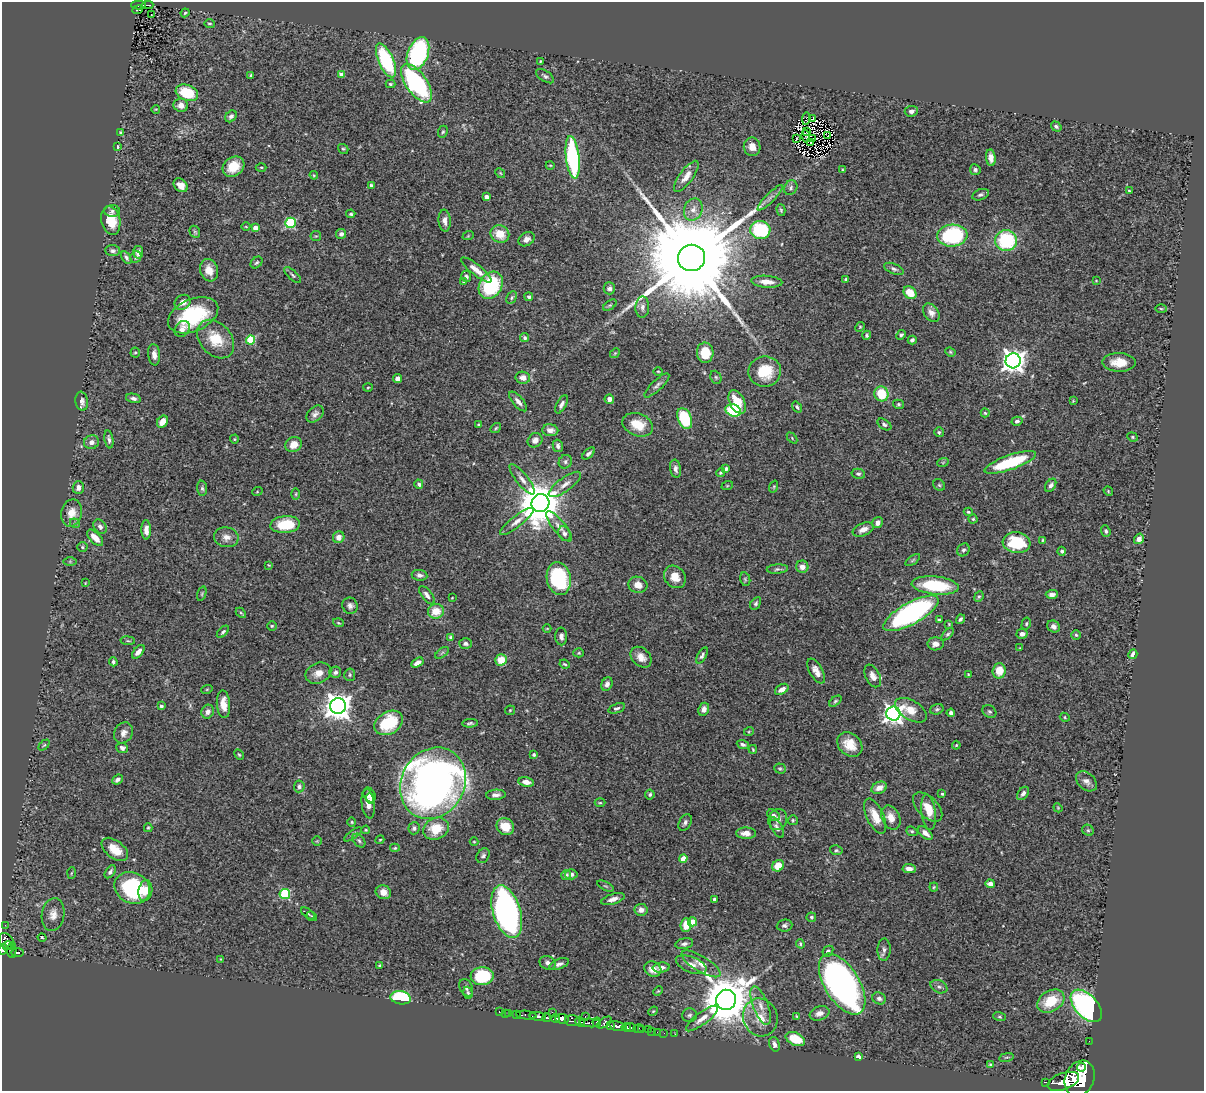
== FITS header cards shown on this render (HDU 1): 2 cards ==
NAXIS1  =                 1202
NAXIS2  =                 1089

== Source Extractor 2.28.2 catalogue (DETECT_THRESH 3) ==
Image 1202 x 1089 px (HDU 1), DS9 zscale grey, 1 PNG px = 1 image px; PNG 1206 x 1093 px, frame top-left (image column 1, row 1089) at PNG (2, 2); each listed source drawn as its Kron ellipse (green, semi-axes under 4 px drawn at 4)
Background 0.835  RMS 0.027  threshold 0.0815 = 3 sigma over >= 5 px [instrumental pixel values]
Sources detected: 425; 6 with non-positive FLUX_AUTO (blend fragments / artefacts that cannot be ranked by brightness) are neither listed nor drawn; the other 419 listed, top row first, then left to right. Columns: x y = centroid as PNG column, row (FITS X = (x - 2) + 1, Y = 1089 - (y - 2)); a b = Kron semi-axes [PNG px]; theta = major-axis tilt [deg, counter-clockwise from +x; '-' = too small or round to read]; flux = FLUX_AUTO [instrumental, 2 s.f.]
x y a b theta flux
139 5 7 3 0 55
148 5 5 2 - 18
137 10 6 3 22 16
185 13 4 3 - 2.1
151 15 3 2 - 1.9
209 24 5 4 - 2.8
418 54 17 10 69 300
386 60 18 7 -66 160
540 61 3 3 - 1.6
342 75 4 4 - 21
251 76 4 3 - 3
545 76 10 5 -34 4.7
417 83 22 10 -55 270
390 84 5 4 - 2.6
187 93 11 8 -20 58
181 105 7 6 - 11
156 109 4 3 - 1.5
911 111 6 5 - 6
231 116 6 5 - 5.7
813 118 3 2 - 300
806 119 6 3 80 1
1056 126 5 4 - 3.7
806 131 2 2 - 2.3
120 132 4 3 - 1.6
443 132 6 4 66 3.2
806 136 6 2 -82 0.27
828 136 3 2 - 1.1
797 138 3 2 - 1.4
812 139 3 2 - 0.53
811 143 2 2 - 1.7
117 147 3 3 - 3.9
752 147 9 8 - 13
343 149 5 4 - 2.7
573 157 21 6 -83 240
991 158 8 4 -83 9.7
550 165 4 3 - 1.5
233 167 11 9 37 34
261 167 5 3 - 2
843 170 4 2 - 1.7
975 170 5 5 - 5.6
500 173 5 4 - 2.2
314 175 4 4 - 1.8
686 176 18 6 53 17
181 185 8 6 -44 16
371 186 4 3 - 3.7
791 188 8 6 59 4.6
1129 191 3 3 - 1.8
980 195 8 5 20 4.8
486 197 4 4 - 11
770 198 17 4 45 8.9
693 209 11 9 67 15
781 210 6 4 -75 2.6
112 211 7 6 - 5.2
351 214 4 4 - 3.1
111 220 14 9 -79 44
445 221 11 6 -85 11
291 223 5 5 - 150
246 227 4 3 - 1.5
255 228 4 4 - 20
760 230 10 9 - 130
195 232 6 5 - 2.8
341 234 5 5 - 7.3
500 234 9 8 - 33
316 236 5 5 - 2.3
468 236 6 3 19 1.5
952 236 15 11 5 190
527 239 9 6 30 8.5
1006 241 11 10 - 130
113 251 7 5 -3 5.1
138 252 6 5 - 12
126 257 7 4 -58 4.7
136 257 6 5 - 3.9
691 258 13 13 - 71000
257 263 7 5 43 3.5
894 269 10 5 -21 5.4
209 270 11 9 -72 21
476 270 19 5 -39 20
293 275 10 4 -44 3.9
466 277 6 5 - 5.2
846 279 3 3 - 3.2
1096 281 3 2 - 1
464 282 4 3 - 4.3
767 282 15 6 -4 17
491 285 14 11 59 140
609 288 6 6 - 6.2
910 293 7 5 -45 37
512 297 7 4 61 3.3
529 297 4 3 - 3.8
183 302 8 7 - 13
610 305 8 4 35 2.7
642 307 10 7 88 8.2
1161 309 5 3 - 2.1
931 313 10 7 -55 11
193 315 26 16 24 140
860 327 5 4 - 2
182 329 9 7 54 9.4
867 335 4 4 - 3.2
901 335 5 4 - 4
525 338 4 4 - 3.8
216 339 22 15 -48 51
250 340 4 4 - 88
912 340 4 3 - 3.9
950 352 5 4 - 2.4
135 353 5 4 - 2.6
615 353 5 4 - 2.2
705 353 10 8 -87 45
154 355 11 6 -84 10
1013 361 7 7 - 1500
1119 362 16 9 -1 31
658 371 5 3 - 1.7
765 371 16 15 - 58
716 377 7 5 -67 3.5
398 378 4 4 - 9
523 378 7 6 - 11
657 385 16 5 44 6.9
368 387 5 3 - 1.8
881 394 7 7 - 52
133 398 7 4 -11 4.9
609 399 4 4 - 9.5
82 401 9 6 -81 7.1
518 401 12 5 -50 9.1
1073 401 3 3 - 1.5
737 402 12 7 -63 48
561 404 10 4 62 7
898 404 5 4 - 2.8
797 407 6 4 -55 3.4
733 410 8 6 -19 91
985 413 4 4 - 2.2
315 414 10 7 43 7.5
685 419 11 7 -68 100
1017 421 5 4 - 4.1
162 422 6 5 - 20
884 424 8 4 -35 3.9
478 425 4 3 - 2.1
638 425 16 11 -21 37
496 428 6 3 38 2.4
550 430 8 6 -3 9.5
939 432 5 5 - 3.4
1132 437 5 4 - 2.5
792 438 6 4 -48 2.1
109 439 9 4 -81 5.1
234 439 4 4 - 1.9
535 440 8 6 39 9.3
91 442 8 6 22 9.7
294 444 8 7 - 20
558 446 6 5 - 5.6
589 453 8 4 41 4.7
565 462 7 6 - 4.7
943 462 6 3 19 2.1
1010 462 27 7 19 110
675 469 9 5 -81 7.2
726 469 4 3 - 4.8
721 472 4 4 - 2.8
858 474 7 5 -11 3.6
522 479 19 6 -51 12
419 484 5 4 - 4.3
565 484 19 7 36 13
939 485 6 5 - 3.2
1051 485 7 5 57 5.7
727 486 6 4 19 1.8
78 487 6 5 - 9.6
774 487 6 4 70 2.3
202 488 7 5 -88 4
1108 491 5 4 - 2.1
257 492 5 3 - 1.7
296 494 6 4 89 2.3
540 503 9 9 - 7600
968 512 4 3 - 2.2
72 513 14 10 77 21
973 519 4 4 - 2.5
517 521 21 5 38 13
75 523 5 4 - 2.4
877 523 6 5 - 6.7
285 524 15 8 6 69
559 526 18 6 -51 13
100 527 8 6 -53 6.4
863 529 11 6 24 13
146 530 9 4 -89 12
1106 531 6 4 -71 3.8
564 534 8 5 -68 5.8
226 537 12 10 -10 14
339 537 6 5 - 11
95 538 10 5 -45 16
1139 539 5 4 - 13
1043 540 4 4 - 2.3
1017 543 14 10 -7 86
82 547 5 4 - 2.9
963 550 7 5 54 4.8
1062 551 4 4 - 3.9
913 560 8 4 36 3
70 562 7 4 0 2.7
269 565 3 3 - 1.5
802 567 6 6 - 11
777 569 10 4 4 4.5
419 575 8 5 -8 6.6
675 577 12 10 -52 23
559 579 17 12 -80 170
745 579 7 5 -77 3
85 583 4 2 - 1.3
638 585 9 8 - 17
935 585 23 9 -6 110
202 594 7 4 71 2.8
1052 594 6 4 3 7
427 595 11 5 -52 7.5
979 597 5 4 - 2.6
452 598 4 3 - 1.3
756 603 7 4 59 3.3
350 606 8 7 - 6.8
436 611 8 7 - 31
241 613 6 3 -45 2.1
911 613 31 11 29 440
960 619 5 3 - 3.5
939 620 3 3 - 2.6
338 623 5 3 - 1.9
949 624 3 3 - 1.5
1026 624 6 4 75 3
272 626 5 4 - 2.3
1054 626 7 5 -37 8.1
547 628 4 3 - 1.4
223 632 7 3 45 3.4
947 634 7 4 47 3.4
1022 634 5 5 - 9.8
1076 635 5 4 - 2.8
561 636 9 6 -89 8.1
451 637 4 4 - 3.3
128 641 7 3 -5 2.2
465 644 6 5 - 4.3
936 644 8 6 1 11
1020 648 4 2 - 1.2
138 652 8 4 50 9.3
442 653 8 4 38 3.8
579 653 5 4 - 2.4
1133 654 5 3 - 14
702 655 9 4 62 4.6
641 657 12 8 -44 16
501 660 6 5 - 31
113 662 4 3 - 4
417 663 6 4 32 9.6
565 664 5 3 - 2.4
816 671 13 6 -61 12
999 671 7 6 - 31
335 672 6 5 - 7.1
318 673 13 10 24 17
968 674 3 3 - 1.4
350 675 6 5 - 3.3
873 676 12 7 -64 11
607 684 7 5 65 7.6
207 689 6 3 19 2.1
782 689 7 5 31 11
835 701 7 4 38 3
223 704 14 6 -85 24
161 706 3 3 - 4.1
338 706 8 7 - 2100
617 708 9 4 18 4.2
704 709 7 5 66 8.7
937 709 7 5 19 3.3
510 710 5 4 - 2.1
911 710 18 9 -31 26
208 712 7 6 - 9
989 712 7 5 -34 3.4
951 713 4 4 - 4.6
893 714 7 7 - 900
1065 717 5 4 - 2.2
389 723 15 11 30 90
470 723 8 3 3 3.4
749 731 5 3 - 1.5
124 733 11 9 62 11
743 744 6 4 -23 4
44 745 6 4 44 2.4
850 745 14 11 -42 29
956 745 4 3 - 1.8
122 748 6 5 - 5.9
753 749 4 3 - 1.8
239 755 6 4 -60 2.3
534 755 3 3 - 3.5
780 768 6 5 - 2.8
117 780 5 4 - 5.3
1086 781 12 8 -41 9.9
526 782 8 4 -9 12
433 783 37 31 60 1200
299 786 6 5 - 5.3
879 788 8 5 25 15
1023 793 7 5 52 6.4
650 794 5 4 - 3.5
942 794 4 3 - 2.6
369 795 8 5 -61 7.2
496 795 10 5 3 7.4
371 799 5 4 - 5
600 803 5 3 - 1.9
368 804 15 6 -82 15
928 807 18 10 -45 25
1058 808 5 3 - 1.7
929 812 18 7 -82 16
773 815 7 5 -36 5.2
875 816 19 8 -65 33
891 818 12 9 -64 23
778 820 11 9 72 9.3
793 820 5 5 - 2.8
352 822 4 4 - 1.9
685 822 9 6 62 6
505 827 9 8 - 38
148 828 4 3 - 2.3
414 828 6 5 - 4.2
777 828 11 5 -63 6.7
436 829 13 10 27 47
366 830 4 3 - 2.1
1088 830 6 5 - 3.1
912 831 6 4 -21 2.8
746 833 10 6 -2 14
925 833 8 5 -39 9.5
353 834 10 4 36 3.5
380 840 4 3 - 1.7
317 841 4 4 - 2.1
359 841 8 5 -50 4.2
474 842 4 4 - 1.8
395 848 5 4 - 2.3
115 849 15 9 -38 30
836 850 6 5 - 3.1
483 856 8 6 57 4.5
683 859 4 4 - 36
778 866 6 5 - 33
909 869 7 4 -5 11
110 872 7 4 54 5.2
71 873 6 4 86 2
571 874 6 5 - 7
566 875 5 4 - 3.2
990 884 5 4 - 10
605 886 9 4 -26 2.6
934 887 4 4 - 2
132 888 18 15 -26 160
145 891 10 7 80 16
383 892 8 6 -26 14
285 894 5 5 - 140
613 899 12 5 17 12
715 899 4 3 - 9.1
641 910 6 6 - 11
507 912 27 13 -73 730
308 913 8 3 -38 2.3
53 914 16 11 81 18
312 916 5 2 - 1.4
811 917 5 4 - 3.7
692 922 4 4 - 40
5 925 2 2 - 7.6
686 925 7 5 85 30
785 925 8 6 4 5.1
42 937 4 3 - 1.8
7 941 9 6 -57 460
684 944 9 5 11 5.8
800 944 5 3 - 2.3
7 946 5 3 - 220
3 949 5 4 - 400
12 950 8 4 87 110
884 950 11 6 87 7.7
828 951 6 4 46 4.3
17 953 7 3 1 170
221 959 4 3 - 1.6
548 963 8 6 -26 7.1
559 964 10 5 21 6.5
701 964 22 8 -31 18
380 965 3 3 - 2.2
691 965 16 8 -22 13
661 968 8 5 6 7.8
653 969 9 7 -26 15
482 976 11 9 4 110
842 984 34 17 -58 840
939 987 9 6 -25 5.6
466 988 9 6 -64 5.4
658 991 5 3 - 1.7
468 993 6 4 -73 3.3
401 998 10 6 -8 120
879 998 7 5 -29 5.4
726 1000 10 10 - 10000
1051 1001 15 10 31 54
761 1006 20 7 -69 18
1086 1006 19 11 -47 440
653 1011 5 4 - 2
499 1012 3 2 - 22
552 1012 2 2 - 53
505 1013 2 2 - 11
509 1013 2 2 - 12
819 1013 10 7 20 9.6
517 1014 2 2 - 6.7
526 1015 10 3 -6 92
689 1015 7 7 - 4.8
538 1016 8 3 -5 970
585 1016 4 3 - 100
796 1016 4 2 - 1.5
760 1017 19 17 -70 36
999 1017 6 4 -19 2.5
547 1018 4 3 - 380
702 1018 19 6 37 15
556 1019 4 3 - 430
562 1019 6 4 -10 1400
572 1020 7 5 -2 280
580 1022 5 4 - 360
597 1022 5 3 - 260
604 1022 8 3 36 420
590 1023 11 3 -4 370
611 1026 3 3 - 260
617 1026 8 4 -17 610
626 1027 4 4 - 930
631 1028 5 3 - 280
638 1028 5 3 - 31
648 1029 2 2 - 5.9
642 1030 3 3 - 40
651 1031 2 2 - 11
657 1032 3 2 - 1.4
664 1033 2 2 - 9.1
675 1034 2 2 - 7.8
795 1039 10 6 -24 49
1089 1041 2 2 - 6
774 1044 7 5 -73 7.1
858 1057 4 3 - 5.3
1006 1057 7 3 9 2.6
990 1065 4 3 - 2.3
1082 1067 4 3 - 440
1080 1078 18 14 66 5800
1063 1081 16 8 20 3500
1045 1082 4 2 - 21
At the frame edge (FLAGS 8, measured only in part): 1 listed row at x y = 3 949
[6 non-positive-flux detections neither listed nor drawn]